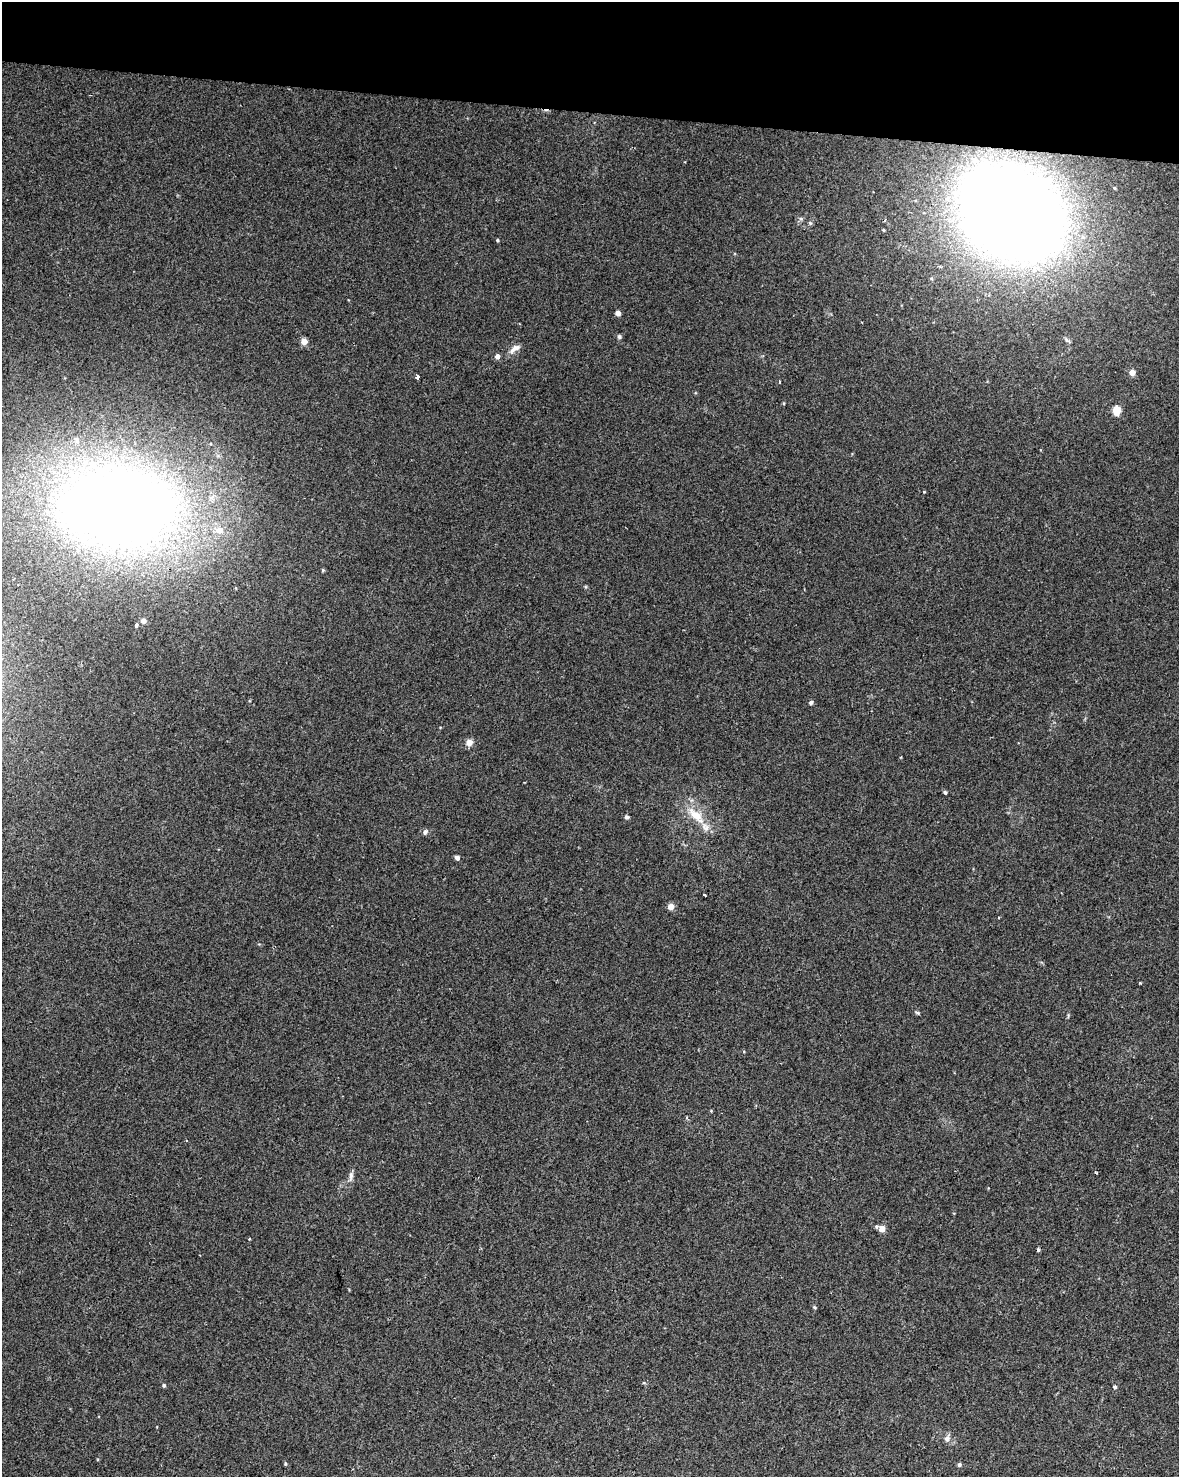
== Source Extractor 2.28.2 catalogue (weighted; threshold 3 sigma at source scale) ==
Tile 2 of 4 x 3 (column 2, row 1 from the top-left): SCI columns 1185-2361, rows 3234-4708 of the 4715 x 4936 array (HDU 1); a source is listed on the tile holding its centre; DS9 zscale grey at full resolution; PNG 1181 x 1479 px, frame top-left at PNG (2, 2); no overlay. Shown black and unused: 8% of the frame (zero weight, under 2 of 3 exposures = <1% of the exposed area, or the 3 px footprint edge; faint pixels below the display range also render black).
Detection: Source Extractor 2.28.2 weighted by HDU 2 'WHT'; one run over the whole footprint, this tile lists its part. Background 0.045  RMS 0.0065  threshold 0.0291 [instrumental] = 3 sigma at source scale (4.5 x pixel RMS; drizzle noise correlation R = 1.50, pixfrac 1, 0.0396/0.0396 arcsec/px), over >= 5 px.
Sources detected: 44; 2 cosmic-ray / hot-pixel residue — not listed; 3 inside a brighter listed object's ellipse — not listed separately; the other 39 listed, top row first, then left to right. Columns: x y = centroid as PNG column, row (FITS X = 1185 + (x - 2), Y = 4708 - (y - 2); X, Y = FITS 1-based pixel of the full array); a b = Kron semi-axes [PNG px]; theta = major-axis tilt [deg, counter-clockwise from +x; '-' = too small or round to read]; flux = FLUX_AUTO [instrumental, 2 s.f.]
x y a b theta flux
1012 214 90 68 -37 960
810 223 6 4 -45 0.86
497 240 4 3 - 0.7
618 313 4 4 - 3.8
619 337 5 5 - 1.3
304 341 7 6 - 4.1
515 348 17 7 33 4
497 356 5 5 - 3
1132 372 5 5 - 5
418 377 4 3 - 6.3
780 382 3 2 - 0.98
1116 410 5 5 - 23
924 492 4 3 - 0.46
118 506 127 82 -2 760
143 621 5 5 - 2.9
136 625 5 4 - 1.8
811 702 5 4 - 1.5
469 742 7 6 - 4.4
945 792 4 4 - 1.2
696 815 24 11 -42 14
627 817 5 4 - 1.6
425 832 7 5 61 1.7
457 858 5 4 - 2.4
704 895 3 3 - 1.7
671 907 6 6 - 4.3
998 917 3 2 - 0.6
1140 983 3 3 - 0.46
917 1013 6 4 -45 0.85
687 1118 5 3 - 0.84
1096 1172 4 2 - 0.55
351 1176 14 5 83 2.8
882 1229 6 6 - 5.6
1038 1250 4 3 - 1.3
815 1307 5 4 - 0.81
164 1385 5 4 - 1
1115 1387 5 4 - 1
947 1439 9 7 73 2.6
285 1464 4 4 - 0.71
959 1465 5 4 - 1.4
Overlapping masked pixels (flux is a lower limit): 2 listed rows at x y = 1012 214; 118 506